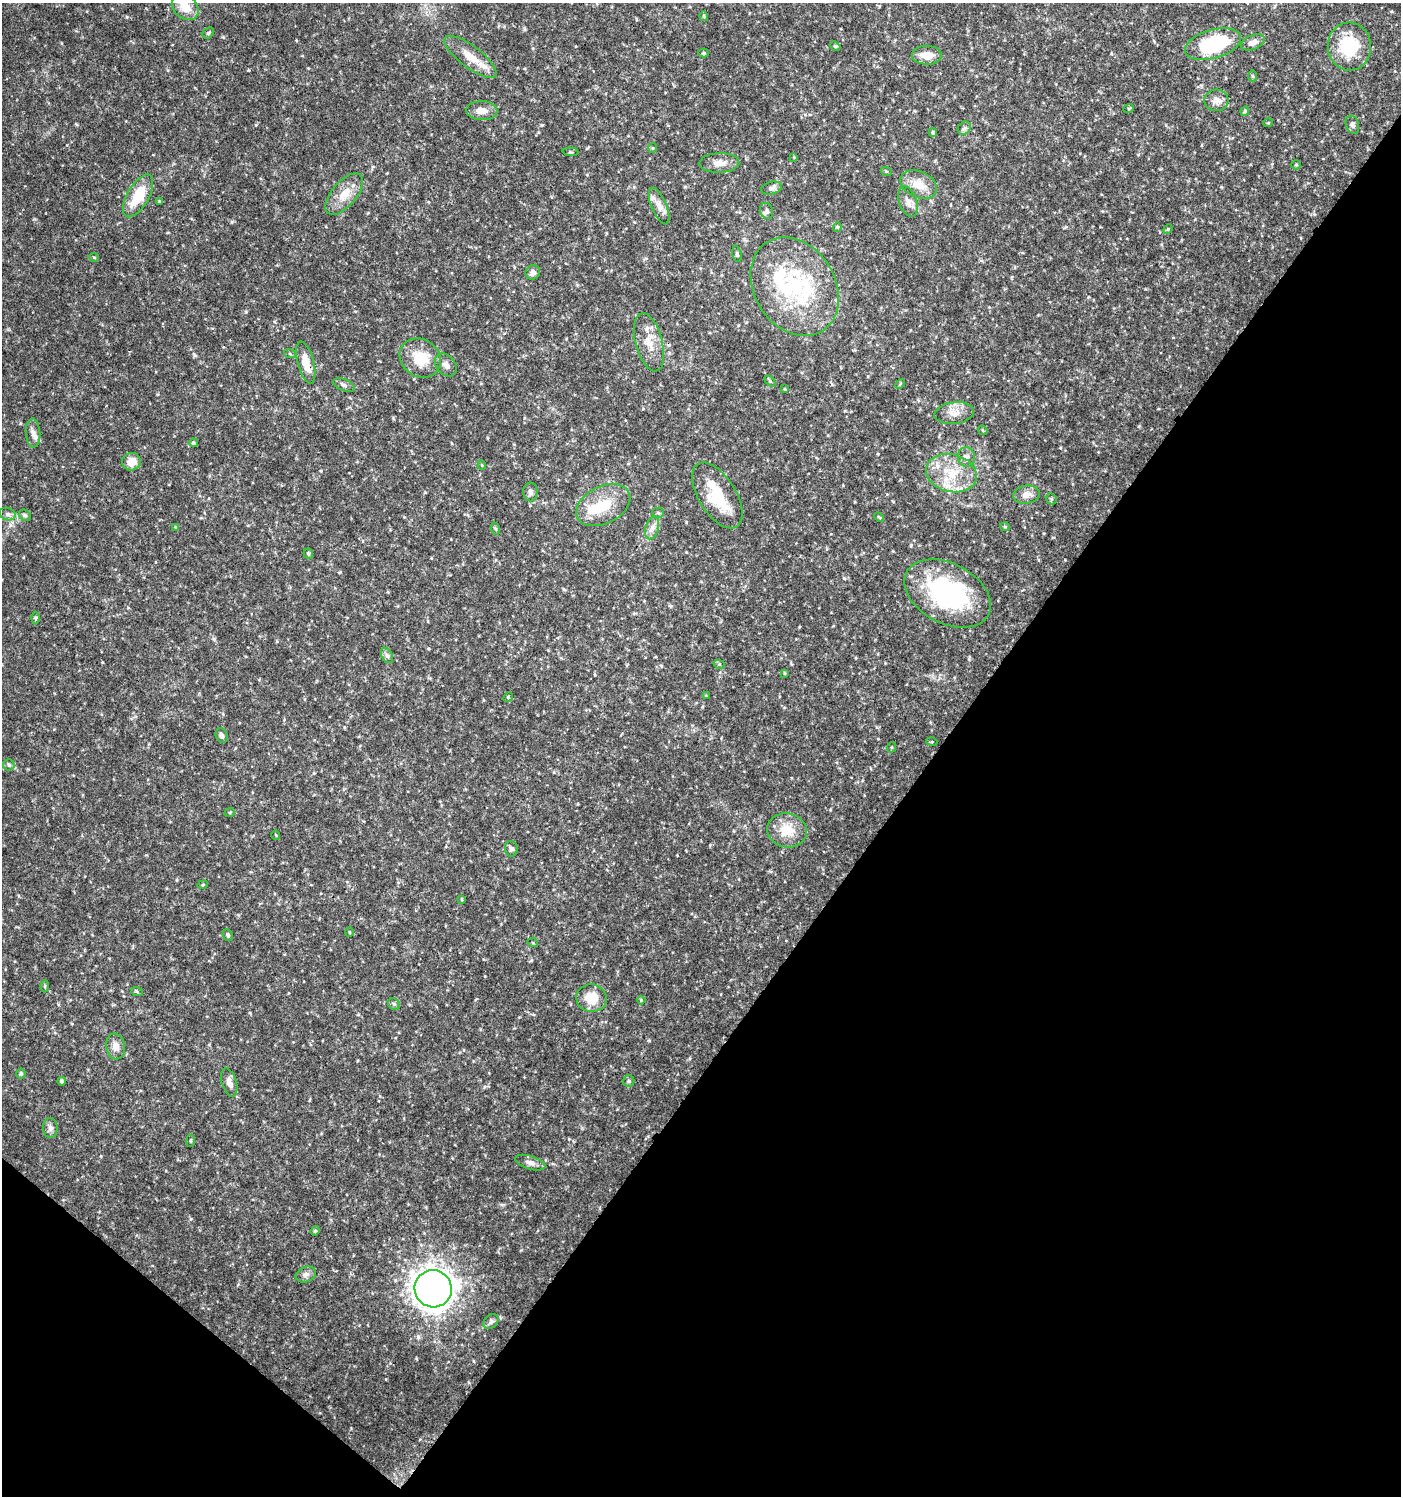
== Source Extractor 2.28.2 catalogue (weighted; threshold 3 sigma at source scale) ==
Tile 15 of 4 x 4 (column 3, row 4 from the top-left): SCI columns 2978-4376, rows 10-1503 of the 6021 x 5988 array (HDU 1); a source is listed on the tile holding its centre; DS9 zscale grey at full resolution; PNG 1403 x 1498 px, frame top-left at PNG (2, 3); each listed source drawn as its Kron ellipse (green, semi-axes under 4 px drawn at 4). Shown black and unused: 37% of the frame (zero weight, under 3 of 4 exposures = <1% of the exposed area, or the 3 px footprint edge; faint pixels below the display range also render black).
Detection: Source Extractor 2.28.2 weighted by HDU 2 'WHT'; one run over the whole footprint, this tile lists its part. Background 0.0443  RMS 0.004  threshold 0.0179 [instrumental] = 3 sigma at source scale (4.5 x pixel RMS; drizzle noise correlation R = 1.50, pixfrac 1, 0.0396/0.0396 arcsec/px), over >= 5 px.
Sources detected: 113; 3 inside a brighter object's white glare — neither listed nor drawn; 3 inside a brighter listed object's ellipse — not listed separately; the other 107 listed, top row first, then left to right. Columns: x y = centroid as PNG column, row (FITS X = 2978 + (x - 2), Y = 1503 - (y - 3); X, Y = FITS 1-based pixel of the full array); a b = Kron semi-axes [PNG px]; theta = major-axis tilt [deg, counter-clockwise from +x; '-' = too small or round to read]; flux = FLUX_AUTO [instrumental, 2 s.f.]
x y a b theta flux
185 7 15 11 -44 7.2
704 16 5 4 - 0.56
208 33 6 4 47 0.68
1253 42 12 7 22 2.7
1213 44 29 14 16 30
835 46 5 4 - 0.48
1349 46 24 21 -85 20
704 53 5 4 - 0.5
927 55 15 9 -1 5.1
470 57 32 11 -37 7.5
1253 76 6 4 -88 0.55
1216 100 12 10 4 3.2
1129 108 5 3 - 0.38
482 111 15 9 -3 3.5
1245 111 5 4 - 0.87
1268 123 5 3 - 0.33
1352 125 9 6 -70 1.2
964 128 7 6 - 1
933 133 4 4 - 0.78
653 148 5 4 - 0.46
570 152 8 3 -4 0.43
794 157 4 4 - 0.31
719 163 20 10 2 3.9
1296 165 5 4 - 0.46
886 171 5 3 - 0.41
919 185 19 13 -25 6.4
771 188 10 6 15 1.4
344 194 25 12 50 6.8
138 196 24 10 60 12
159 201 4 3 - 0.34
908 202 16 9 -71 2.7
659 206 19 7 -67 3.2
767 211 8 6 -69 1.2
837 227 4 4 - 0.42
1168 229 5 4 - 0.39
737 254 8 4 -80 0.83
94 257 5 3 - 0.33
533 272 7 7 - 1.9
795 287 52 40 -58 50
649 342 30 13 -75 7.1
290 354 6 4 -20 0.53
420 358 22 18 -35 12
306 363 21 8 -75 6.4
446 365 13 9 -49 2.3
770 381 6 4 -45 0.49
900 384 6 3 46 0.44
344 385 11 6 -22 1.3
785 389 3 3 - 0.33
954 413 20 10 7 4.1
983 430 5 3 - 0.36
33 433 14 7 -87 2.3
193 443 4 4 - 0.65
967 457 10 8 -76 1.6
131 462 9 8 - 4.6
482 465 4 4 - 0.39
951 473 26 18 -15 14
530 492 9 7 89 1.3
717 495 37 18 -58 17
1026 495 13 9 7 3.1
1051 499 6 5 - 0.67
603 505 29 19 27 13
658 513 5 5 - 0.7
8 514 8 6 -17 1.3
25 515 6 5 - 0.71
879 517 6 3 -44 0.4
175 527 4 3 - 0.39
1005 527 5 4 - 0.43
652 528 11 6 74 2.1
496 529 6 4 -70 0.54
308 554 5 4 - 0.5
948 593 46 30 -27 57
36 618 6 4 89 0.58
387 655 8 5 -62 1.1
719 664 5 3 - 0.46
785 673 4 3 - 0.42
706 696 4 4 - 0.35
508 697 5 4 - 0.47
222 736 7 5 -67 1.2
932 742 5 3 - 0.38
892 747 5 3 - 0.43
9 765 5 5 - 0.67
230 812 5 3 - 0.38
787 830 20 17 -10 8.8
276 835 5 3 - 0.31
511 849 8 6 -85 1.1
203 885 5 4 - 0.5
462 899 4 2 - 0.4
349 932 5 3 - 0.39
228 935 6 5 - 0.75
533 943 5 3 - 0.36
45 986 6 4 88 0.49
137 992 6 4 -20 0.48
591 998 15 14 - 8.3
641 1000 4 4 - 0.49
394 1004 6 5 - 0.67
116 1046 13 9 -81 3.1
21 1074 5 4 - 0.73
62 1081 4 4 - 0.75
629 1081 6 5 - 0.92
229 1083 14 7 -73 2.8
50 1128 10 7 -86 1.8
191 1141 6 3 82 0.41
530 1163 15 6 -17 2.3
315 1231 5 4 - 0.54
306 1274 10 7 20 1.7
433 1289 19 18 - 490
491 1321 9 6 47 1.2
Overlapping masked pixels (flux is a lower limit): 2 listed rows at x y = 306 363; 948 593
Isophote crosses this tile's border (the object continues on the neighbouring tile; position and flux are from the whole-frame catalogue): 1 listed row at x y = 185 7
Unlisted compact peaks at least as high as the median listed source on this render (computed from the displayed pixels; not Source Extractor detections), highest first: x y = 844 578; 246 312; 256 125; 232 222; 194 355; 386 1379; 191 1219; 214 639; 485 976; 1060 448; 542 125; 321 471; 569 1139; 223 37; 685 187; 101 1156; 531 960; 340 572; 686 522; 248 70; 649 1041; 1139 426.